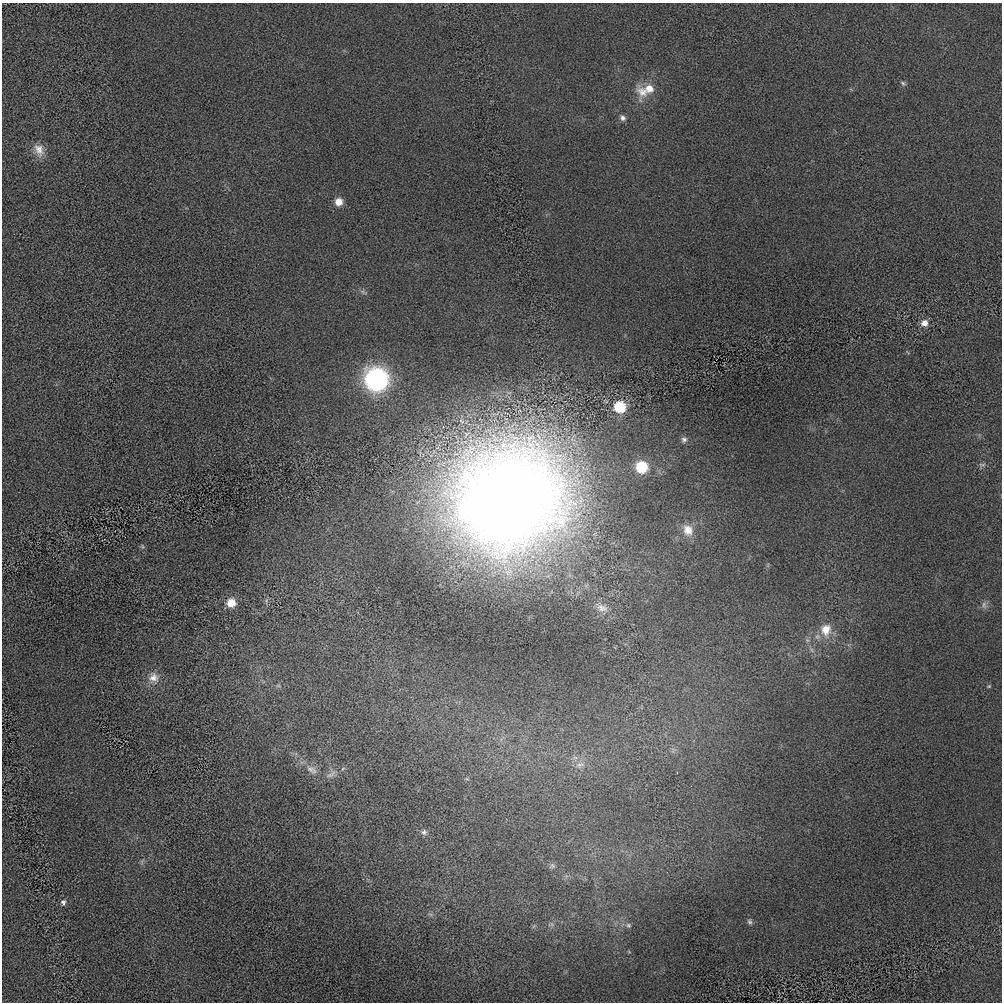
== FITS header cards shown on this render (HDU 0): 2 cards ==
NAXIS1  =                 1000 / length of data axis 1
NAXIS2  =                 1000 / length of data axis 2

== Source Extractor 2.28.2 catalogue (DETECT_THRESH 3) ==
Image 1000 x 1000 px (HDU 0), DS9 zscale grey, 1 PNG px = 1 image px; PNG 1004 x 1004 px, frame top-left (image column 1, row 1000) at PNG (2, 3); no overlay
Background -49.6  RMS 590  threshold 1770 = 3 sigma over >= 5 px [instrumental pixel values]
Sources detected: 32; all 32 listed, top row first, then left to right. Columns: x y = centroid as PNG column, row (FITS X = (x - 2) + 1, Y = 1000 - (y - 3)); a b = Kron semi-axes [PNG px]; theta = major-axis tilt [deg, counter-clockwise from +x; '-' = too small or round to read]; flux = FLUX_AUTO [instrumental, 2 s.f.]
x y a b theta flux
903 83 7 5 -38 7.7e+04
649 88 15 12 -6 5.6e+05
642 92 24 18 -76 7.7e+05
623 118 8 7 - 1.4e+05
39 150 19 12 -65 4.6e+05
339 202 8 8 - 3.9e+05
924 323 9 8 - 2.9e+05
377 379 13 13 - 1.3e+07
620 407 8 8 - 2.0e+06
684 440 8 7 - 1.3e+05
982 464 10 4 -4 9.1e+04
641 467 9 9 - 1.6e+06
510 497 117 104 25 6.2e+07
688 530 13 12 - 5.3e+05
142 546 6 4 -71 5.5e+04
231 603 10 10 - 5.4e+05
984 605 11 6 -83 1.5e+05
602 608 17 10 -17 3.9e+05
826 630 19 16 84 7.9e+05
812 650 7 4 -71 9.0e+04
154 677 15 13 7 4.1e+05
989 686 5 4 - 4.5e+04
580 765 13 6 5 2.0e+05
343 768 6 4 21 4.8e+04
312 770 17 8 -27 3.0e+05
331 774 17 6 33 2.1e+05
467 779 6 3 -18 4.1e+04
424 832 8 7 - 1.3e+05
552 866 8 6 -35 9.9e+04
63 902 8 7 - 1.2e+05
750 922 8 6 -46 9.2e+04
628 925 7 5 0 7.8e+04